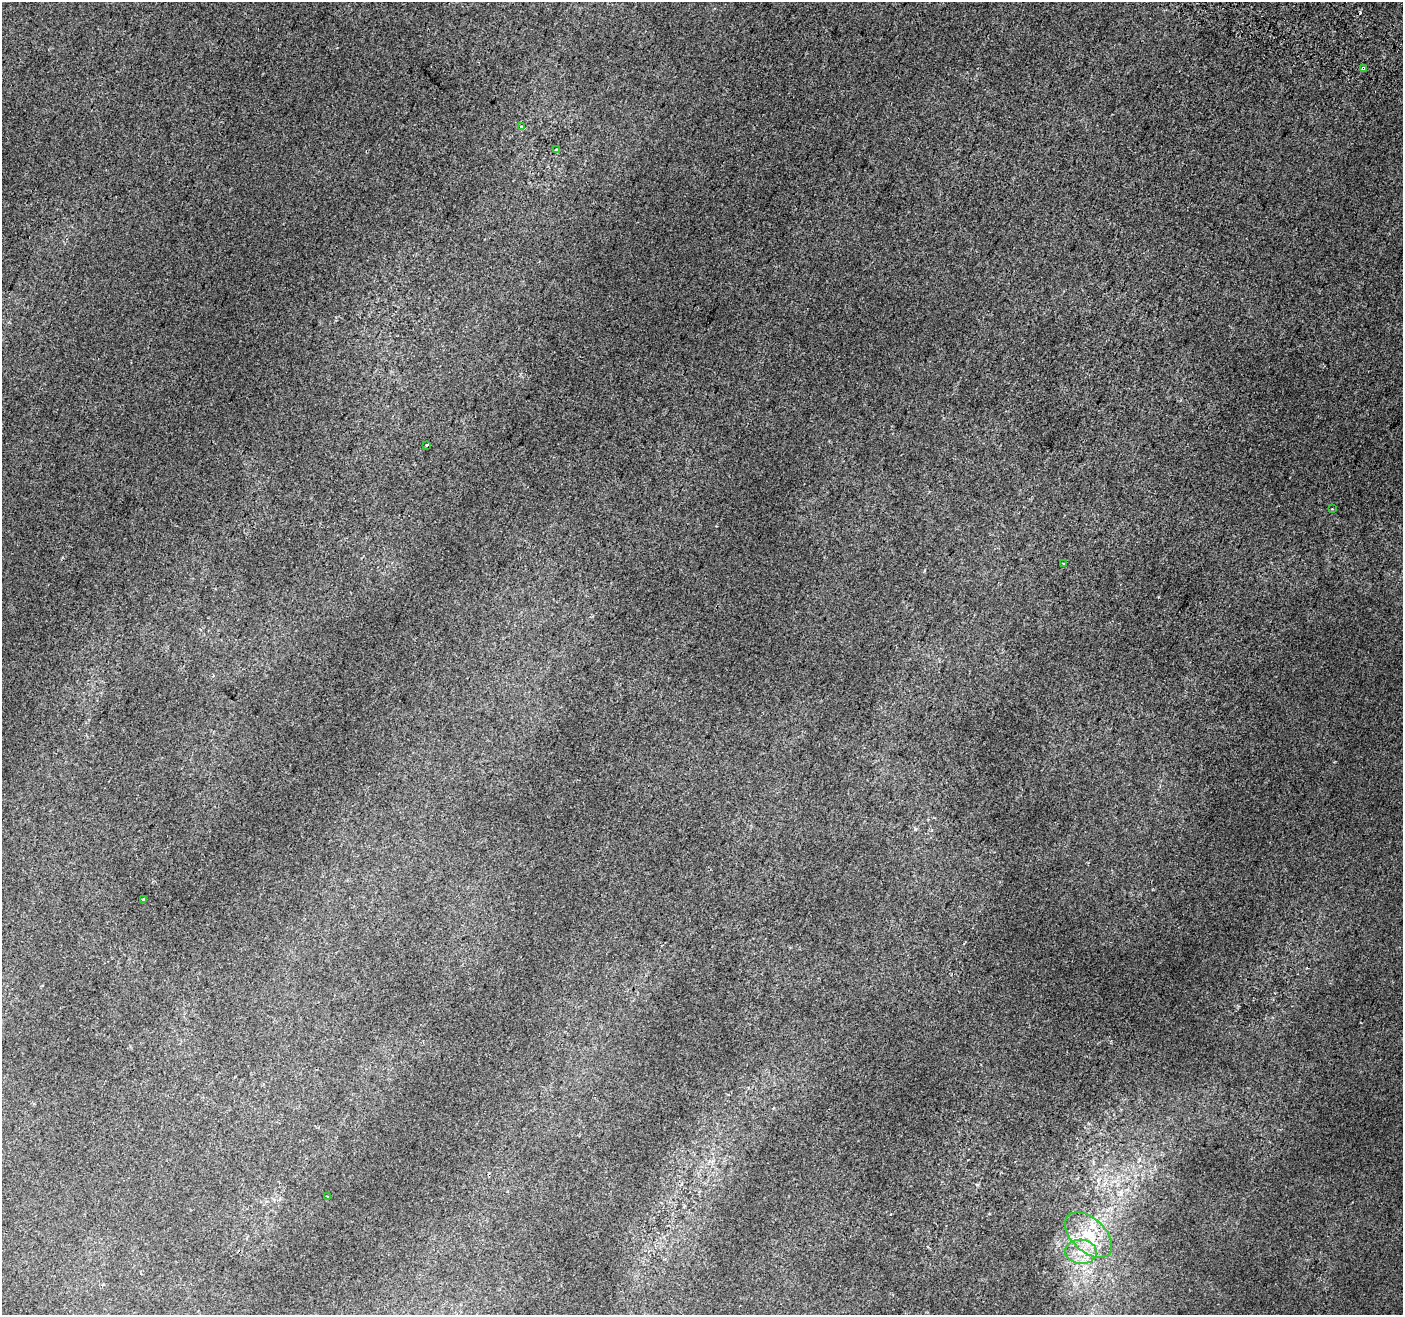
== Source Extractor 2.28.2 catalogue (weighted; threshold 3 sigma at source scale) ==
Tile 10 of 4 x 4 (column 2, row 3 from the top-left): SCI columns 1426-2826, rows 1626-2938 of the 5645 x 5810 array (HDU 1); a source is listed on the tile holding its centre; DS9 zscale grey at full resolution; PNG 1405 x 1317 px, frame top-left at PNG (2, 2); each listed source drawn as its Kron ellipse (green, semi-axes under 4 px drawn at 4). Shown black and unused: <1% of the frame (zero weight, under 2 of 3 exposures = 2% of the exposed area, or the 3 px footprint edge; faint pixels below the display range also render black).
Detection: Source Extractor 2.28.2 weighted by HDU 2 'WHT'; one run over the whole footprint, this tile lists its part. Background 0.00278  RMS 0.0074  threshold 0.0331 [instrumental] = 3 sigma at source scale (4.5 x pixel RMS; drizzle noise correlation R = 1.50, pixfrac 1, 0.0396/0.0396 arcsec/px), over >= 5 px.
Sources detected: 11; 1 cosmic-ray / hot-pixel residue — neither listed nor drawn; the other 10 listed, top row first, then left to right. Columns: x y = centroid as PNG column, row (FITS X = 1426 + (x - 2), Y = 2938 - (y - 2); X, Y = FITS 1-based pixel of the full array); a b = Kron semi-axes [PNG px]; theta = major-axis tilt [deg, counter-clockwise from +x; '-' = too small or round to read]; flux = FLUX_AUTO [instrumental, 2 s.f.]
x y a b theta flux
1363 69 4 3 - 11
521 127 4 3 - 24
557 150 4 3 - 1.3
427 445 4 3 - 1.7
1332 509 2 2 - 0.51
1063 564 3 3 - 1.3
144 900 3 3 - 1.4
327 1196 2 2 - 0.49
1089 1235 28 17 -43 24
1081 1252 16 12 -4 11
Overlapping masked pixels (flux is a lower limit): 1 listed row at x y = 1363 69
Unlisted compact peaks at least as high as the median listed source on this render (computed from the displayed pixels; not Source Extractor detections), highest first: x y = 915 829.